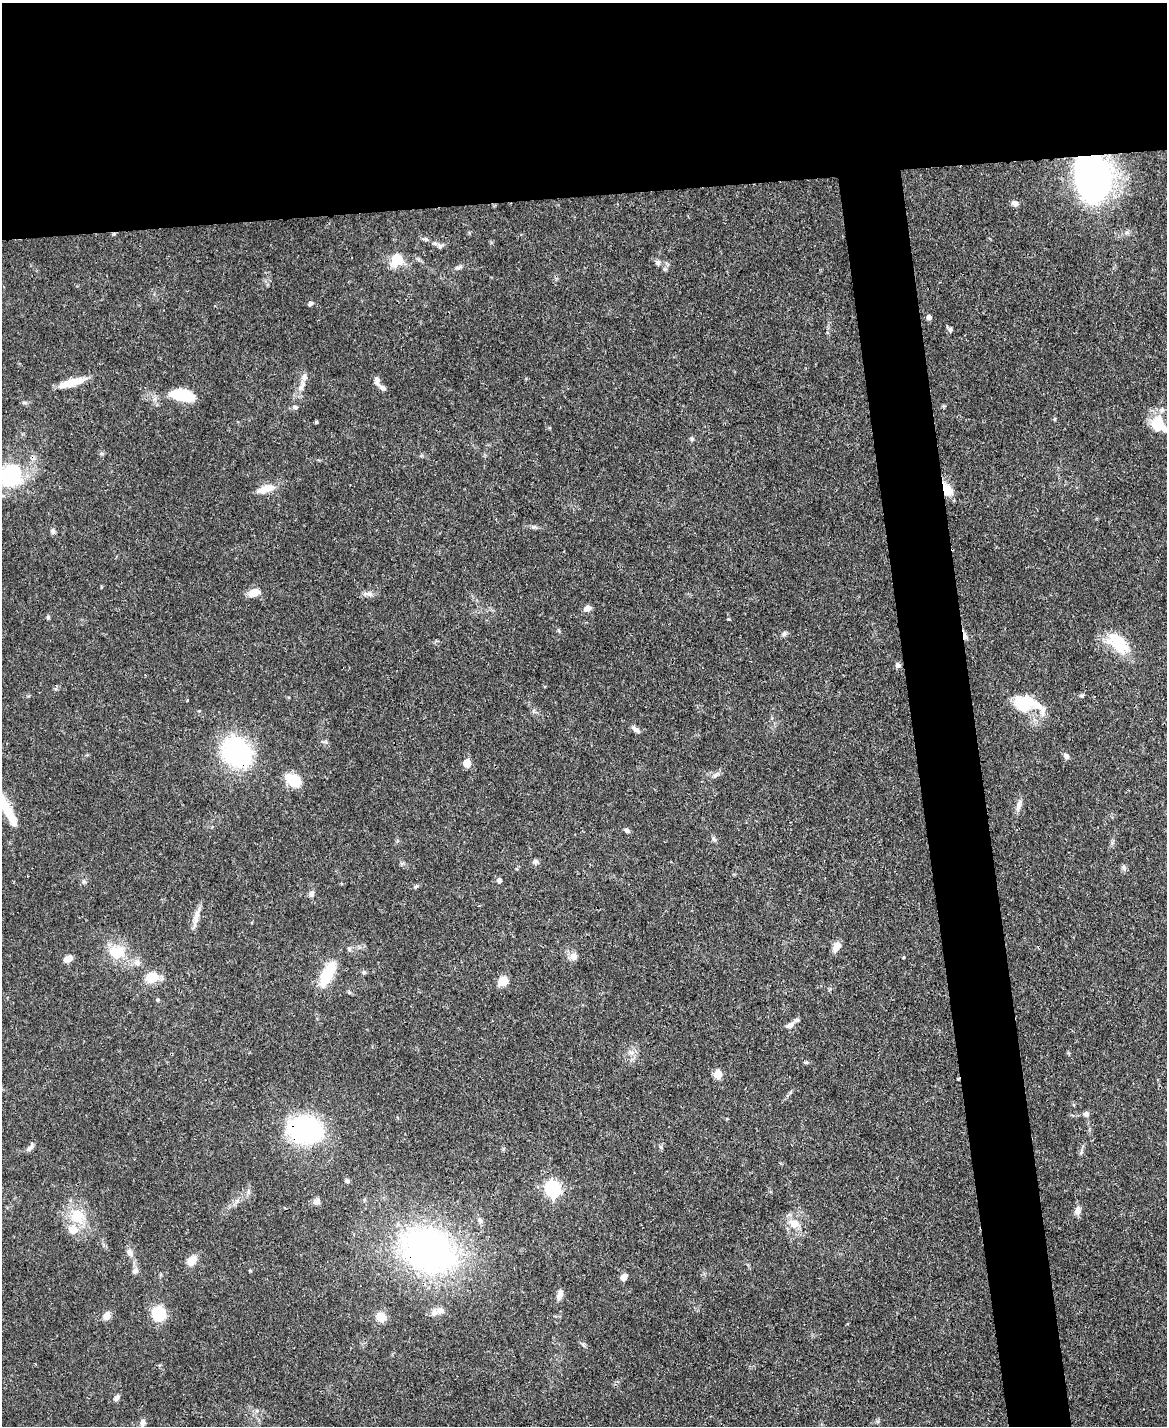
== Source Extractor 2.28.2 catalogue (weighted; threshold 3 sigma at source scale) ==
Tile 2 of 4 x 3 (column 2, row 1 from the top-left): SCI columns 1168-2332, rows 3089-4512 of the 4665 x 4644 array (HDU 1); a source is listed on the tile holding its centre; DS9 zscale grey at full resolution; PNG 1169 x 1428 px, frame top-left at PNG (2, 3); no overlay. Shown black and unused: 18% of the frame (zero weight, under 3 of 4 exposures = <1% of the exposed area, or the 3 px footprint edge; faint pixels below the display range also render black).
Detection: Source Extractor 2.28.2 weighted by HDU 2 'WHT'; one run over the whole footprint, this tile lists its part. Background 0.0671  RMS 0.0034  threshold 0.0151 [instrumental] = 3 sigma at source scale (4.5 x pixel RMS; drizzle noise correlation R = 1.50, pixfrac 1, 0.05/0.05 arcsec/px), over >= 5 px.
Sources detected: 95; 1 inside a brighter object's white glare — not listed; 7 inside a brighter listed object's ellipse — not listed separately; the other 87 listed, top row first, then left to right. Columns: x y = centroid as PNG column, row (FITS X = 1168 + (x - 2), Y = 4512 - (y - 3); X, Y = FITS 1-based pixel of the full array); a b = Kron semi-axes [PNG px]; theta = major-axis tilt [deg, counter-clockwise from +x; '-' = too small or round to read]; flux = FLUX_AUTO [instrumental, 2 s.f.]
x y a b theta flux
1092 175 36 25 -76 160
1015 203 8 6 -31 1.5
425 239 6 5 - 0.64
440 246 8 7 - 1
397 260 14 13 - 7.1
658 263 8 7 - 1.2
459 267 12 3 26 0.86
310 303 6 5 - 0.83
929 317 6 6 - 1
950 330 7 5 50 0.78
377 381 13 7 -74 1.7
72 382 31 7 15 7.3
302 386 20 8 67 3.1
182 395 23 10 -11 14
295 407 8 5 -2 0.84
1054 419 5 4 - 0.45
316 422 4 4 - 0.42
1159 424 22 15 -48 11
692 439 6 5 - 0.6
11 475 31 29 38 26
265 489 22 9 22 4.6
947 489 16 11 -54 4.7
534 527 6 5 - 0.6
53 531 7 6 - 0.9
254 593 14 9 20 3.4
369 594 12 5 -12 1.3
587 608 8 6 31 2.3
48 617 6 4 75 0.56
784 634 7 5 73 0.77
965 635 12 5 -81 1.3
1118 643 32 18 -44 12
898 665 6 5 - 1.2
1023 705 21 19 -35 12
635 729 11 6 -41 1.3
237 753 20 17 -49 65
1066 756 8 6 -44 1.1
467 763 5 5 - 6.2
715 775 10 5 41 1.1
293 780 18 12 -35 7.7
1019 806 17 6 72 1.8
8 811 31 12 -66 7.6
627 830 7 6 - 0.81
714 839 7 5 -47 0.69
535 861 7 6 - 0.97
1124 867 7 6 - 0.82
499 880 5 5 - 1.2
84 882 6 4 -19 0.51
416 886 6 5 - 0.55
311 894 8 6 71 1.2
196 917 21 8 81 2.9
837 946 12 9 67 2.4
349 949 6 4 -90 0.62
117 952 24 18 0 9.2
573 956 11 10 - 2.1
68 959 9 6 24 2.7
137 962 9 8 - 1.7
327 974 27 11 63 14
151 977 10 8 12 9.5
503 981 11 9 38 4
157 1000 5 4 - 0.45
790 1025 12 6 26 2.1
631 1052 7 4 -18 0.9
806 1062 6 4 0 0.48
718 1074 5 5 - 9.3
1086 1114 8 7 - 1.1
305 1130 36 25 -8 49
661 1147 7 4 -70 0.52
30 1148 12 5 41 1.1
347 1181 7 5 -2 0.64
552 1189 7 6 - 87
317 1201 8 8 - 1.2
1078 1210 9 7 82 2.3
77 1216 21 21 - 9.7
480 1220 9 6 -61 1.2
795 1224 15 11 7 4.2
429 1250 45 33 -29 140
129 1252 12 7 -58 1.7
192 1260 13 10 48 3.2
135 1271 8 7 - 1.4
624 1277 8 6 47 1.9
559 1295 12 6 71 2
441 1311 12 8 12 1.9
159 1314 12 11 - 13
107 1316 12 9 64 1.9
381 1316 10 9 - 4.2
117 1398 10 6 53 1
143 1422 9 6 82 1.2
Overlapping masked pixels (flux is a lower limit): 7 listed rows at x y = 1092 175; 947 489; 965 635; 237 753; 327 974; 305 1130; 429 1250
Isophote crosses this tile's border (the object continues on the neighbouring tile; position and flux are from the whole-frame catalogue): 2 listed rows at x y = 1159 424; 11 475
Unlisted compact peaks at least as high as the median listed source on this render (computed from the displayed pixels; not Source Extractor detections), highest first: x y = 728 619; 250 1271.